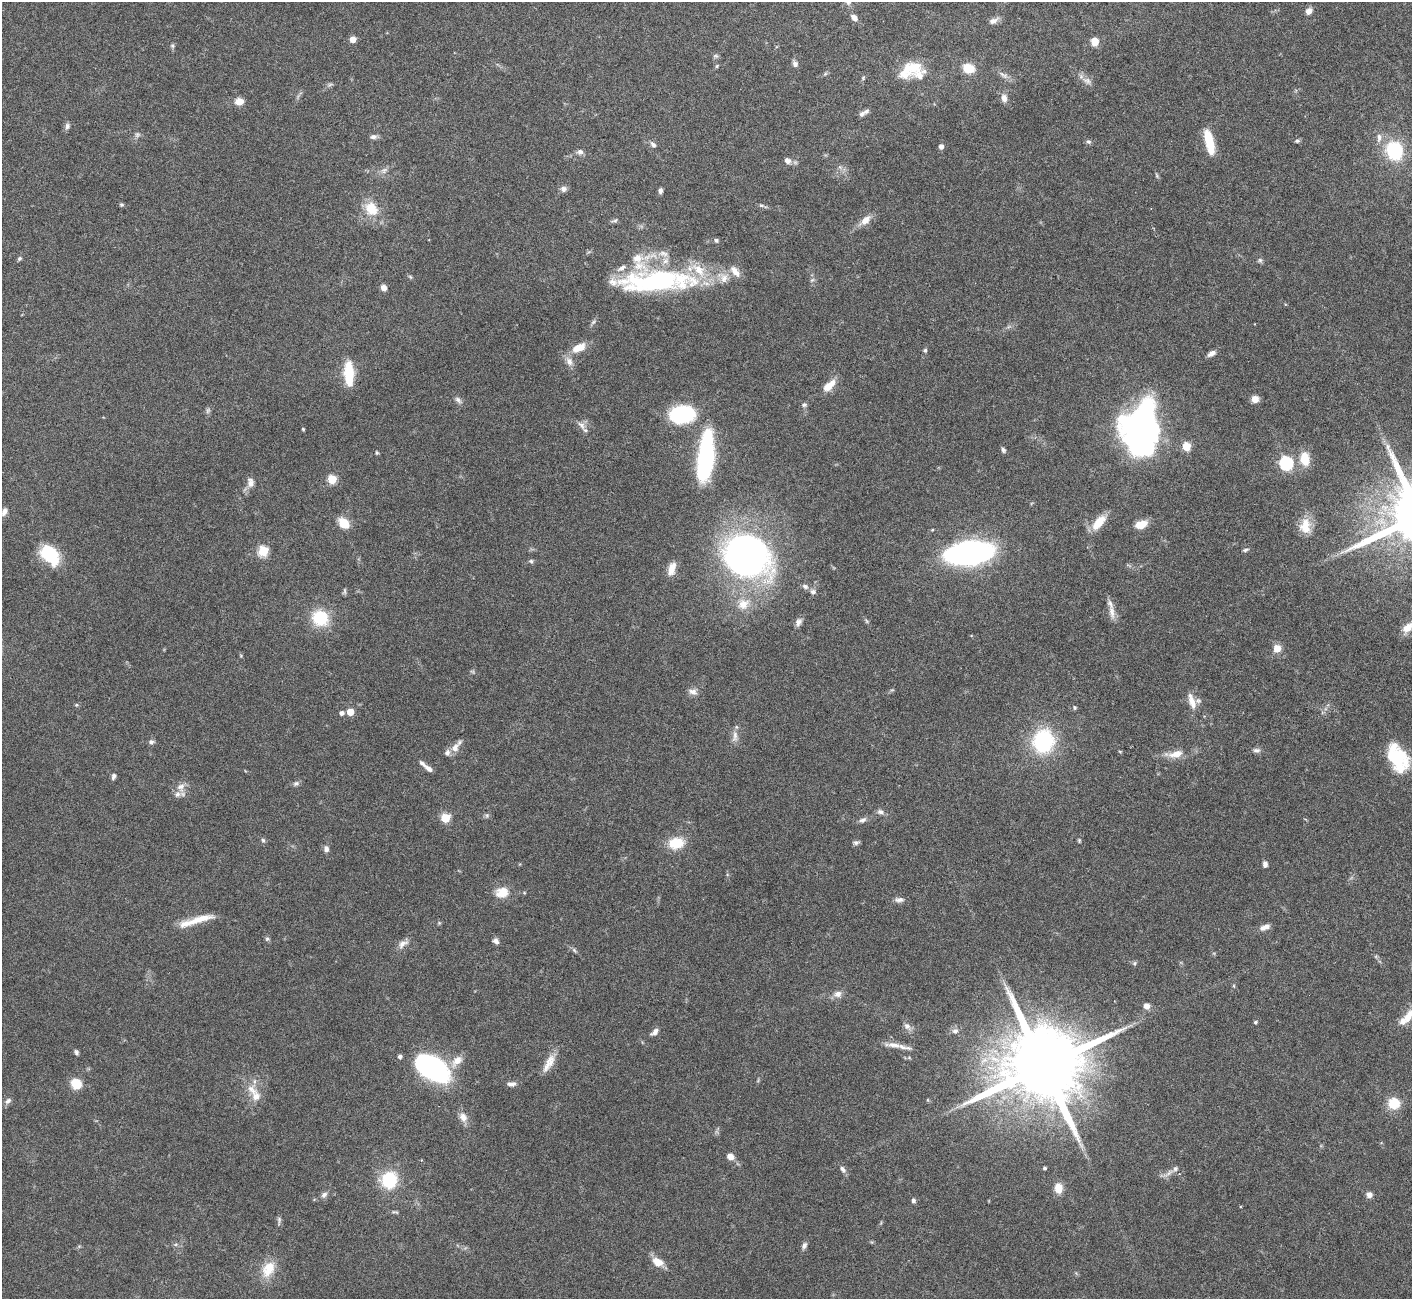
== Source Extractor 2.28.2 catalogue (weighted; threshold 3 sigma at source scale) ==
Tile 10 of 4 x 4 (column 2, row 3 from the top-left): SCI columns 1411-2820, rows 1453-2749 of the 5644 x 5631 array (HDU 1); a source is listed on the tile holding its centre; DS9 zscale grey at full resolution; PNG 1414 x 1301 px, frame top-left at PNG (2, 2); no overlay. Nothing masked; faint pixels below the display range render black.
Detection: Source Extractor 2.28.2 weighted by HDU 2 'WHT'; one run over the whole footprint, this tile lists its part. Background 0.0973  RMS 0.0033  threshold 0.0137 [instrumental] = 3 sigma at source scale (4.09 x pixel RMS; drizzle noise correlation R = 1.36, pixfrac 0.8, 0.05/0.05 arcsec/px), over >= 5 px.
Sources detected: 183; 5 too faint to see at this stretch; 4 inside a brighter object's white glare — not listed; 18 inside a brighter listed object's ellipse — not listed separately; the other 156 listed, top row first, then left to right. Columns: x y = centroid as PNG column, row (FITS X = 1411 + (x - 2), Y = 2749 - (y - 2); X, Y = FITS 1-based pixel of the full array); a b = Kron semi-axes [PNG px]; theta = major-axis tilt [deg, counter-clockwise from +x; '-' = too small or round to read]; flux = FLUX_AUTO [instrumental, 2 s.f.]
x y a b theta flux
1309 11 7 6 - 1.7
854 17 8 6 -44 1.7
994 21 14 7 25 1.6
353 39 5 4 - 3.7
1095 41 8 6 82 4.2
172 46 6 5 - 0.54
716 56 7 5 0 0.63
795 64 7 6 - 1.2
717 66 5 4 - 0.42
968 68 10 8 -16 6.8
909 69 30 16 26 9.1
825 74 7 4 45 0.49
1003 75 17 6 -33 1.6
1087 81 14 8 -34 1.9
1004 98 11 8 -82 1.7
239 101 10 8 2 2.6
866 111 8 6 22 0.88
67 126 8 7 - 0.92
137 135 8 7 - 0.8
373 137 9 6 6 1.1
1379 137 13 7 80 1.7
1088 141 6 5 - 0.67
1297 141 6 5 - 0.63
1209 142 27 8 -77 8.5
653 145 8 6 -49 1.1
941 146 5 5 - 1.4
1394 151 11 9 -75 30
580 152 8 6 0 1.1
787 161 9 7 -33 1.5
384 170 10 7 38 1.3
1157 176 8 3 -71 0.46
563 189 8 7 - 1.3
660 191 7 5 84 0.83
121 205 6 5 - 0.47
761 205 6 4 0 0.53
371 209 20 16 -51 7.2
615 220 10 4 17 0.64
865 220 17 9 41 3
716 240 5 5 - 0.77
664 253 14 7 -16 2.2
19 259 6 5 - 0.58
1260 260 7 6 - 0.66
410 277 7 4 -58 0.44
659 281 98 24 4 56
384 288 6 5 - 1.8
579 348 17 9 24 4.9
925 350 6 4 -79 0.53
1211 353 10 6 31 1.4
569 361 13 9 -62 2.2
348 372 21 12 88 9.2
829 386 16 7 42 4.4
1255 399 7 7 - 2.6
458 400 11 6 -46 1.1
804 405 7 5 12 0.73
682 414 21 14 8 31
581 425 14 7 -54 1.8
1142 425 33 21 72 200
303 429 4 3 - 0.32
1186 446 5 5 - 11
1003 450 7 5 -72 0.72
377 453 5 4 - 0.42
705 457 49 14 83 48
1305 459 14 9 -84 6.5
1286 463 6 6 - 50
332 479 5 5 - 14
251 483 12 8 -81 2
4 512 11 6 69 1.3
1099 522 22 10 49 5.5
344 523 13 9 -44 5.2
1140 525 10 7 16 5.7
1305 526 20 13 -84 5.4
1245 550 8 4 14 0.59
263 551 5 5 - 20
969 553 30 14 7 130
50 555 22 14 -47 16
747 556 41 32 -28 140
531 561 6 6 - 0.56
672 569 18 9 76 3.1
805 586 8 6 -20 1.1
813 592 7 7 - 1.1
743 604 17 14 42 5.3
1112 612 20 7 -83 2.7
320 618 17 16 - 12
866 621 6 4 -87 0.45
798 622 11 7 65 1.4
1408 627 18 9 45 3.3
1277 648 6 6 - 4.2
693 692 12 8 -19 1.7
1192 701 23 8 -72 3.3
76 705 5 4 - 0.39
1075 707 5 5 - 0.47
350 712 5 5 - 5.9
341 713 5 4 - 1.2
735 736 17 7 86 2
1043 741 16 14 79 39
151 742 7 6 - 0.82
455 748 12 9 54 2.7
1256 750 10 6 -5 1.1
1176 754 20 9 14 4
1397 758 29 17 -63 18
429 769 10 6 -36 1.3
113 776 9 5 70 0.86
296 783 8 6 11 0.84
181 786 11 8 25 2
880 812 10 6 -17 1.1
445 818 5 5 - 14
863 820 11 6 22 1.2
263 840 6 5 - 0.62
1079 840 5 4 - 0.38
856 842 8 6 6 0.79
676 843 14 10 9 9.3
326 849 8 7 - 1.2
1265 864 7 5 -84 1.1
502 892 17 13 17 5.1
899 900 12 6 2 1.4
194 921 44 9 15 6.2
1263 928 9 7 35 1.4
267 939 6 5 - 0.55
496 941 7 5 -47 1.2
403 944 15 8 37 2
574 950 7 4 -46 0.61
1134 963 6 5 - 0.51
1234 986 6 3 -72 0.33
838 994 10 8 15 1.9
1146 1006 7 6 - 2
1408 1016 22 10 58 4.9
1255 1022 4 4 - 0.56
907 1026 11 8 -46 1.5
955 1031 9 8 - 1.3
655 1032 11 6 40 1.4
894 1045 20 7 -7 2.7
76 1052 7 5 -61 0.67
457 1061 18 10 45 3.4
549 1063 27 9 61 3.9
1044 1066 26 18 23 5700
429 1067 35 22 -30 55
76 1084 10 9 - 6.6
511 1084 11 6 2 1.4
251 1089 18 13 -46 4.5
8 1101 10 6 44 1.1
1394 1103 13 13 - 6.4
463 1117 12 9 -66 2.5
730 1156 7 5 -24 2.5
1044 1168 3 3 - 0.56
843 1169 10 6 -53 1.1
1168 1173 20 5 34 1.7
389 1180 14 13 - 18
1058 1188 10 8 -81 4.2
324 1195 9 7 47 1.1
1369 1195 7 7 - 1.5
913 1200 6 5 - 0.79
279 1220 12 4 -87 0.8
804 1245 9 5 60 1.1
79 1246 5 5 - 0.38
658 1262 15 10 -27 3.6
268 1269 24 15 60 6.8
Isophote crosses this tile's border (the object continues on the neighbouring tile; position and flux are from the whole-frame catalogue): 3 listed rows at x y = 1408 627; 1397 758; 1408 1016